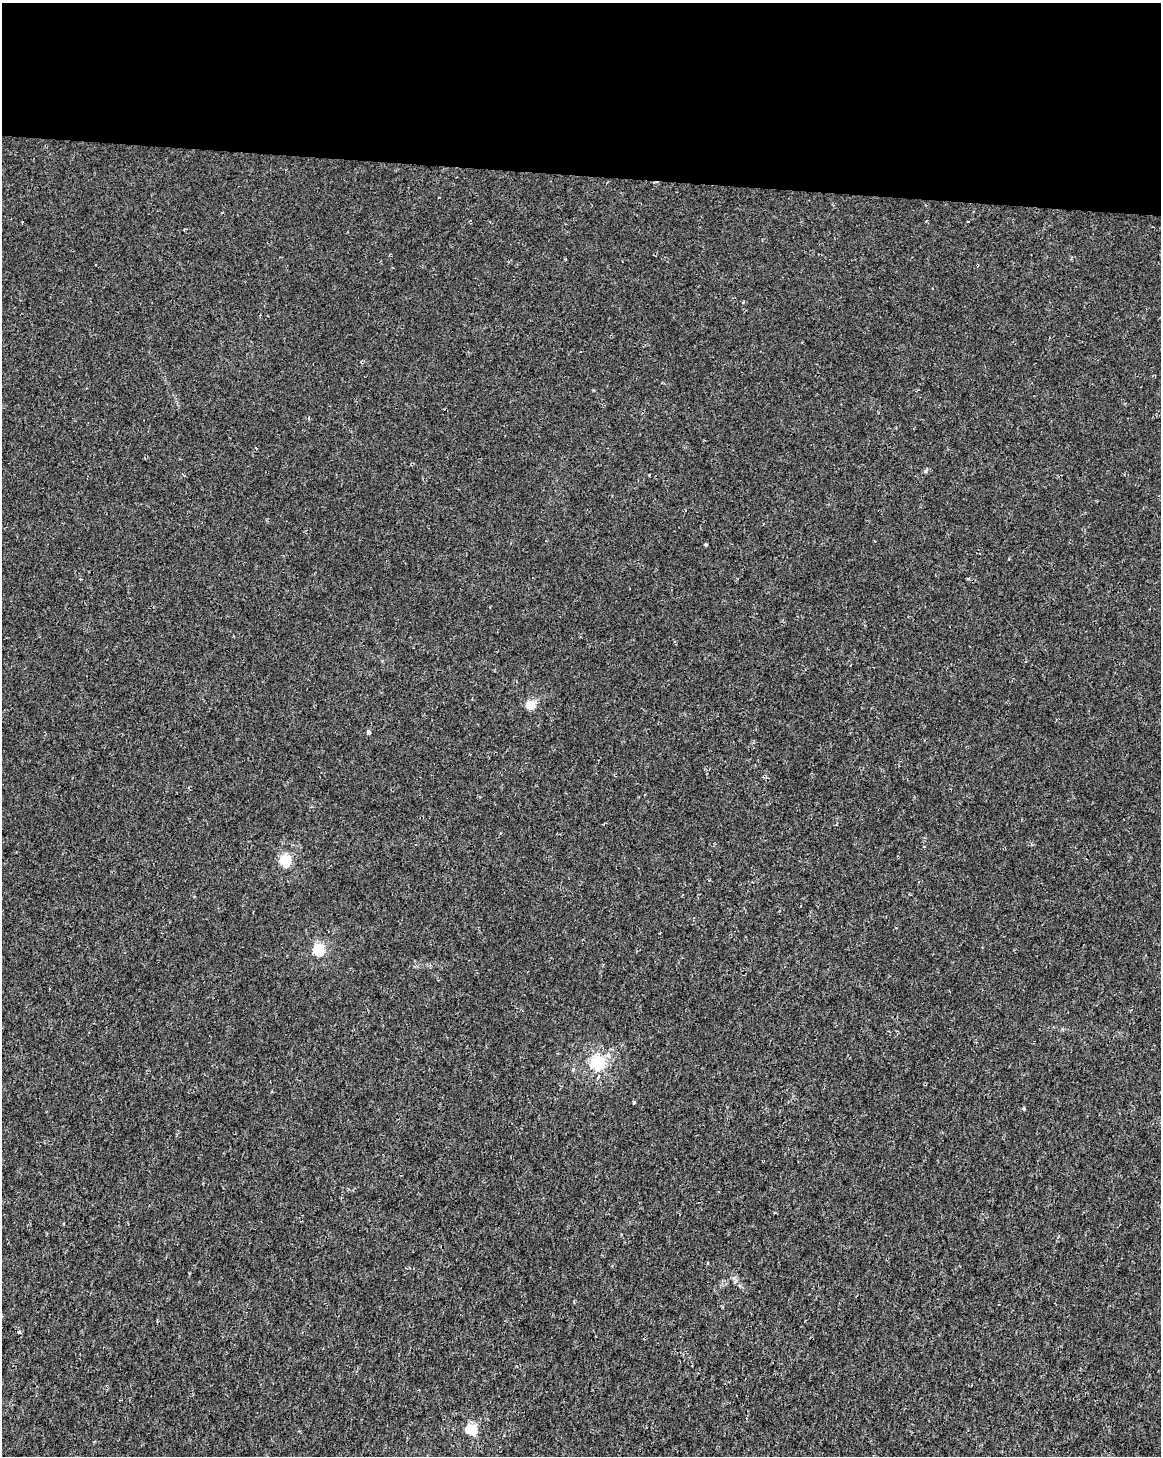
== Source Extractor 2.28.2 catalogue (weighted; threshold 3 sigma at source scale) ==
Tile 3 of 4 x 3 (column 3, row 1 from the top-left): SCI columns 2327-3485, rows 3192-4645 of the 4645 x 4872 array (HDU 1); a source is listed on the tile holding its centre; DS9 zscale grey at full resolution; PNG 1163 x 1458 px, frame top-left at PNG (2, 3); no overlay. Shown black and unused: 12% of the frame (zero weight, under 2 of 3 exposures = <1% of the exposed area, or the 3 px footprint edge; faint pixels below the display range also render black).
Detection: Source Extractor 2.28.2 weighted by HDU 2 'WHT'; one run over the whole footprint, this tile lists its part. Background 1.15e-04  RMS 0.002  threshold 0.00912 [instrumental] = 3 sigma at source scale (4.5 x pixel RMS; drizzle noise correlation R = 1.50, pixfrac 1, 0.0396/0.0396 arcsec/px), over >= 5 px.
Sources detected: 13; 1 cosmic-ray / hot-pixel residue — not listed; the other 12 listed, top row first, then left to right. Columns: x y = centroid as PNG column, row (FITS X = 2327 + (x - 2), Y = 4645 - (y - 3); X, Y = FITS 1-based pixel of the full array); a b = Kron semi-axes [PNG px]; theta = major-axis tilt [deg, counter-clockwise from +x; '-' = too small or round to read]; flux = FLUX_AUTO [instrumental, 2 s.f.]
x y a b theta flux
531 705 5 5 - 7.4
368 732 4 4 - 1.2
311 807 4 3 - 0.21
285 860 6 5 - 15
318 950 6 5 - 17
597 1063 6 6 - 35
573 1069 5 3 - 0.26
634 1102 4 3 - 0.83
1024 1108 3 3 - 0.72
707 1263 4 2 - 0.16
19 1332 4 3 - 0.39
471 1429 5 5 - 15